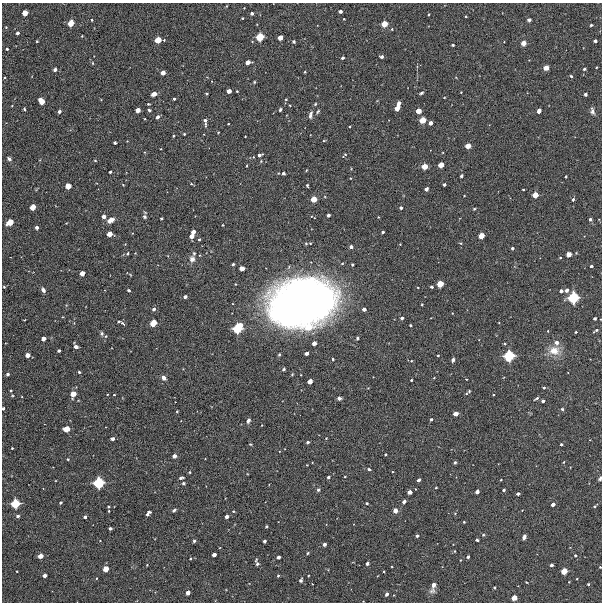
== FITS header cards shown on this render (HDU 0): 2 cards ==
NAXIS1  =                  600 / Width of image
NAXIS2  =                  600 / Height of image

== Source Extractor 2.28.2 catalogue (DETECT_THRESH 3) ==
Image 600 x 600 px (HDU 0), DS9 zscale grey, 1 PNG px = 1 image px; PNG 604 x 604 px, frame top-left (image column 1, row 600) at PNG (2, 3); no overlay
Background 10400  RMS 260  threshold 784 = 3 sigma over >= 5 px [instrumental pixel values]
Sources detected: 280; all 280 listed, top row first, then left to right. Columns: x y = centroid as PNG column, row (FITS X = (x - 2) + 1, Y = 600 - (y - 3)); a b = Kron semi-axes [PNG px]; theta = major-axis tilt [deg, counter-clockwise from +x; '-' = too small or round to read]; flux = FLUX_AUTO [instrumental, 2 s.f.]
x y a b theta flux
244 8 2 2 - 9.1e+03
340 11 4 3 - 5.3e+04
25 13 5 4 - 1.7e+05
252 13 3 3 - 4.1e+04
428 15 3 2 - 1.5e+04
466 16 3 2 - 1.5e+04
242 18 3 2 - 1.6e+04
344 19 2 2 - 1.4e+04
92 20 4 3 - 1.9e+04
529 20 4 3 - 3.6e+04
71 23 5 5 - 2.3e+05
384 24 5 5 - 2.1e+05
591 25 3 3 - 2.5e+04
6 27 4 3 - 1.5e+04
392 29 4 3 - 1.4e+04
17 33 4 3 - 5.0e+04
82 36 3 3 - 1.1e+04
260 37 6 5 - 3.2e+05
280 38 4 4 - 1.3e+05
158 40 5 5 - 2.1e+05
164 40 3 2 - 1.4e+04
37 41 3 2 - 1.4e+04
595 41 3 3 - 4.2e+04
294 42 3 3 - 3.5e+04
523 43 4 4 - 1.4e+05
453 45 3 3 - 3.0e+04
7 49 3 3 - 2.9e+04
381 57 4 3 - 4.3e+04
342 58 3 3 - 3.5e+04
248 62 5 4 - 1.0e+05
93 63 5 3 - 1.5e+04
597 67 2 2 - 1.5e+04
546 68 5 4 - 1.3e+05
584 69 3 3 - 2.7e+04
55 70 4 4 - 5.8e+04
305 72 3 2 - 1.4e+04
163 73 4 4 - 1.0e+05
571 76 4 3 - 1.8e+04
5 77 3 3 - 1.5e+04
254 82 4 3 - 1.7e+04
229 91 4 4 - 9.3e+04
237 91 3 2 - 1.6e+04
461 92 3 2 - 1.2e+04
421 93 5 3 - 2.9e+04
154 94 5 4 - 1.1e+05
207 94 3 2 - 2.0e+04
585 94 3 3 - 3.3e+04
174 99 3 3 - 2.6e+04
286 99 4 3 - 1.5e+04
101 100 4 2 - 1.1e+04
41 101 6 4 -57 2.2e+05
148 104 3 2 - 1.6e+04
315 104 5 4 - 1.9e+04
399 104 5 4 - 5.9e+04
397 108 5 4 - 1.5e+05
24 109 3 3 - 1.9e+04
138 110 4 4 - 1.2e+05
149 110 3 3 - 3.6e+04
280 110 3 3 - 2.9e+04
59 111 4 3 - 5.0e+04
418 111 4 4 - 1.5e+05
539 111 4 3 - 1.0e+05
592 111 9 5 -78 5.8e+04
318 112 7 3 50 2.5e+04
310 115 9 4 80 5.5e+04
157 117 4 3 - 6.5e+04
423 120 5 5 - 2.1e+05
205 122 9 3 -82 6.0e+04
430 123 4 3 - 8.2e+04
228 124 2 2 - 1.5e+04
350 126 3 2 - 1.5e+04
184 134 3 3 - 2.0e+04
173 136 3 3 - 1.7e+04
245 136 2 2 - 1.3e+04
127 141 2 2 - 1.0e+04
324 141 4 3 - 1.5e+04
115 143 3 3 - 4.2e+04
468 146 5 4 - 1.6e+05
260 155 5 3 - 5.2e+04
345 155 7 3 48 2.3e+04
9 159 5 4 - 4.4e+04
95 160 4 3 - 1.6e+04
441 165 5 4 - 1.5e+05
247 166 3 2 - 1.7e+04
424 166 5 4 - 1.9e+05
306 170 3 2 - 1.4e+04
110 172 3 3 - 3.2e+04
283 173 4 4 - 4.0e+04
461 176 3 3 - 4.4e+04
566 177 3 3 - 2.2e+04
350 178 4 2 - 1.1e+04
191 184 4 4 - 1.7e+04
123 185 4 3 - 1.2e+04
307 185 3 3 - 2.4e+04
444 185 3 3 - 3.8e+04
68 186 5 4 - 1.8e+05
426 189 4 3 - 6.3e+04
523 189 3 2 - 1.5e+04
535 195 5 4 - 1.8e+05
464 196 3 2 - 1.1e+04
314 199 5 4 - 1.9e+05
573 199 4 3 - 3.5e+04
33 207 5 4 - 1.8e+05
401 208 3 3 - 3.9e+04
474 209 4 4 - 2.0e+04
328 215 4 3 - 5.5e+04
104 216 4 4 - 7.6e+04
144 217 4 4 - 3.7e+04
161 218 3 3 - 2.7e+04
590 219 3 3 - 4.0e+04
111 220 7 4 27 1.4e+05
10 222 6 4 32 2.3e+05
37 227 3 3 - 5.1e+04
193 232 4 4 - 9.9e+04
383 232 3 3 - 2.7e+04
109 234 4 4 - 1.4e+05
192 236 4 4 - 1.0e+05
481 236 5 4 - 1.8e+05
199 239 3 3 - 2.2e+04
460 243 4 3 - 1.9e+04
400 244 3 3 - 1.1e+04
351 247 4 3 - 5.2e+04
512 248 3 3 - 3.1e+04
128 253 5 4 - 2.6e+04
194 253 5 4 - 2.4e+04
569 254 4 4 - 1.3e+05
560 258 4 3 - 1.5e+04
192 259 7 7 - 8.4e+04
233 264 3 3 - 3.2e+04
352 265 3 3 - 2.4e+04
591 266 3 3 - 3.4e+04
242 268 4 4 - 1.2e+05
82 273 4 4 - 1.3e+05
440 284 5 5 - 2.2e+05
4 287 3 2 - 1.5e+04
431 287 3 3 - 3.4e+04
43 290 5 4 - 6.2e+04
129 290 3 3 - 3.2e+04
567 290 4 4 - 6.2e+04
561 291 4 3 - 5.1e+04
185 297 4 3 - 5.8e+04
573 297 8 8 - 5.9e+05
302 302 58 38 13 1.3e+07
422 304 3 2 - 1.6e+04
154 309 4 4 - 4.3e+04
364 309 4 3 - 6.1e+04
402 318 3 3 - 4.0e+04
595 318 3 3 - 3.6e+04
24 320 3 2 - 1.2e+04
119 321 5 4 - 2.0e+04
123 323 6 3 -37 2.2e+04
153 323 5 5 - 2.4e+05
410 325 3 3 - 2.2e+04
308 327 7 6 - 2.2e+05
238 328 9 6 48 5.7e+05
596 331 7 3 31 3.0e+04
576 332 3 2 - 1.8e+04
102 334 5 4 - 3.4e+04
106 336 4 4 - 1.8e+04
357 338 4 4 - 2.6e+04
43 339 4 4 - 1.0e+05
314 343 4 4 - 8.6e+04
556 343 6 5 - 8.1e+04
504 344 3 3 - 2.1e+04
76 347 4 3 - 7.5e+04
59 351 3 3 - 3.4e+04
554 351 15 13 -5 2.3e+05
306 353 4 3 - 6.4e+04
279 354 4 3 - 2.0e+04
27 355 4 4 - 1.0e+05
438 355 3 2 - 1.7e+04
509 356 8 7 - 5.6e+05
333 359 3 3 - 2.2e+04
453 360 4 3 - 5.6e+04
284 369 4 4 - 2.8e+04
79 372 3 3 - 2.7e+04
8 374 4 3 - 2.7e+04
434 377 3 2 - 1.1e+04
164 378 5 4 - 7.4e+04
466 379 3 2 - 1.0e+04
411 380 3 2 - 1.9e+04
310 381 4 4 - 1.1e+05
544 388 3 3 - 2.4e+04
11 390 3 3 - 2.0e+04
469 391 5 5 - 2.6e+04
73 394 6 5 - 1.6e+05
114 395 3 2 - 1.2e+04
493 395 3 2 - 1.3e+04
339 398 5 4 - 4.3e+04
536 398 6 3 30 3.1e+04
543 401 3 3 - 3.7e+04
3 408 3 3 - 2.6e+04
562 409 4 3 - 3.0e+04
177 411 3 2 - 1.4e+04
456 414 4 4 - 1.1e+05
431 419 3 3 - 2.8e+04
248 421 5 3 - 5.8e+04
262 425 3 2 - 1.0e+04
66 429 5 4 - 2.1e+05
326 438 3 3 - 1.1e+04
112 439 4 3 - 6.4e+04
308 442 3 3 - 3.3e+04
250 444 3 3 - 1.7e+04
561 444 3 3 - 2.4e+04
12 448 3 3 - 1.6e+04
385 454 3 3 - 1.8e+04
174 456 4 4 - 8.1e+04
68 459 3 3 - 1.7e+04
455 462 3 3 - 3.5e+04
563 462 3 3 - 1.2e+04
307 465 2 2 - 9.6e+03
369 469 4 3 - 3.0e+04
190 472 3 2 - 1.7e+04
392 472 3 2 - 1.1e+04
328 477 3 3 - 3.8e+04
181 478 5 3 - 3.8e+04
600 478 5 3 - 3.0e+04
418 480 4 3 - 4.5e+04
501 480 3 3 - 1.3e+04
98 483 8 7 - 5.6e+05
183 483 3 3 - 3.5e+04
436 487 3 2 - 1.6e+04
318 490 5 4 - 3.0e+04
504 490 3 3 - 2.9e+04
409 492 4 4 - 7.6e+04
477 492 4 3 - 7.3e+04
518 494 4 3 - 4.5e+04
404 502 4 3 - 6.8e+04
15 503 7 6 - 4.0e+05
60 503 3 3 - 2.9e+04
367 503 3 3 - 2.4e+04
553 504 4 3 - 6.2e+04
595 506 4 2 - 2.5e+04
108 507 3 3 - 2.1e+04
174 510 5 3 - 3.1e+04
395 510 5 5 - 9.5e+04
109 511 2 2 - 1.5e+04
233 511 4 3 - 1.6e+04
148 513 6 4 50 5.8e+04
18 516 4 4 - 4.3e+04
227 516 4 3 - 6.9e+04
85 517 3 3 - 4.2e+04
464 522 3 3 - 1.6e+04
266 526 3 3 - 2.7e+04
110 528 3 3 - 3.6e+04
483 535 5 4 - 2.3e+04
417 536 3 3 - 3.7e+04
524 537 5 3 - 6.1e+04
477 540 3 3 - 3.8e+04
194 541 3 3 - 3.2e+04
264 541 3 3 - 4.7e+04
324 544 4 3 - 6.4e+04
455 551 4 3 - 1.3e+04
307 553 4 3 - 2.3e+04
214 555 4 3 - 7.6e+04
575 555 4 4 - 2.4e+04
40 556 4 4 - 1.3e+05
278 557 4 3 - 5.7e+04
468 557 3 3 - 3.9e+04
190 559 3 2 - 1.5e+04
257 562 7 3 -74 4.4e+04
367 563 4 3 - 4.9e+04
147 565 2 2 - 1.1e+04
551 565 4 3 - 2.9e+04
600 567 3 3 - 1.5e+04
106 569 5 4 - 1.7e+05
17 571 2 2 - 1.3e+04
384 571 3 2 - 1.6e+04
564 571 5 5 - 2.0e+05
45 575 4 4 - 8.3e+04
278 575 3 3 - 2.0e+04
301 580 4 3 - 4.8e+04
526 582 3 2 - 1.3e+04
569 582 2 2 - 1.1e+04
588 584 3 3 - 1.8e+04
433 586 13 5 75 1.3e+05
494 588 3 3 - 1.9e+04
188 593 4 3 - 8.9e+04
387 594 4 3 - 5.5e+04
514 598 5 4 - 1.5e+05
At the frame edge (FLAGS 8, measured only in part): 3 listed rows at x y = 3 408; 600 478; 600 567